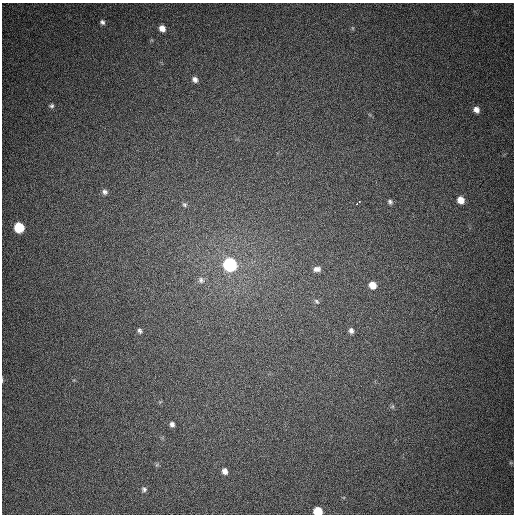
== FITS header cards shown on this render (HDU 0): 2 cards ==
NAXIS1  =                  512
NAXIS2  =                  512

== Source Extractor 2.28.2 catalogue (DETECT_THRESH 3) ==
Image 512 x 512 px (HDU 0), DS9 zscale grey, 1 PNG px = 1 image px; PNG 516 x 516 px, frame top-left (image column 1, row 512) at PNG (2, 3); no overlay
Background 376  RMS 9.2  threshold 27.5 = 3 sigma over >= 5 px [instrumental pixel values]
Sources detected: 25; all 25 listed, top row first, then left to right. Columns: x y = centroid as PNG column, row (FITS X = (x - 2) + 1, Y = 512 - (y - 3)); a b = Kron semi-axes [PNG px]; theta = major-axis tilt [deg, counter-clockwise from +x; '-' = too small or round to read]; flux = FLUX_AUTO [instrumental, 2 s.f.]
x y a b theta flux
102 22 6 6 - 1700
162 28 7 6 - 4300
352 28 6 4 -89 800
195 79 6 6 - 2400
51 106 6 5 - 1300
476 110 8 7 - 3800
105 192 7 6 - 1900
461 200 6 6 - 6800
390 202 7 6 - 1600
358 203 6 3 49 17000
184 204 7 6 - 1300
19 228 7 6 - 29000
230 265 8 7 - 120000
317 269 10 7 3 3100
201 280 9 8 - 2700
372 285 7 7 - 7600
317 301 8 5 -41 1300
139 331 6 5 - 1400
351 331 7 6 - 2100
2 380 6 2 -78 590
392 407 6 4 19 870
172 424 5 5 - 2000
225 471 6 5 - 3100
144 489 7 7 - 1600
318 511 6 6 - 17000
At the frame edge (FLAGS 8, measured only in part): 2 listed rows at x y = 2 380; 318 511